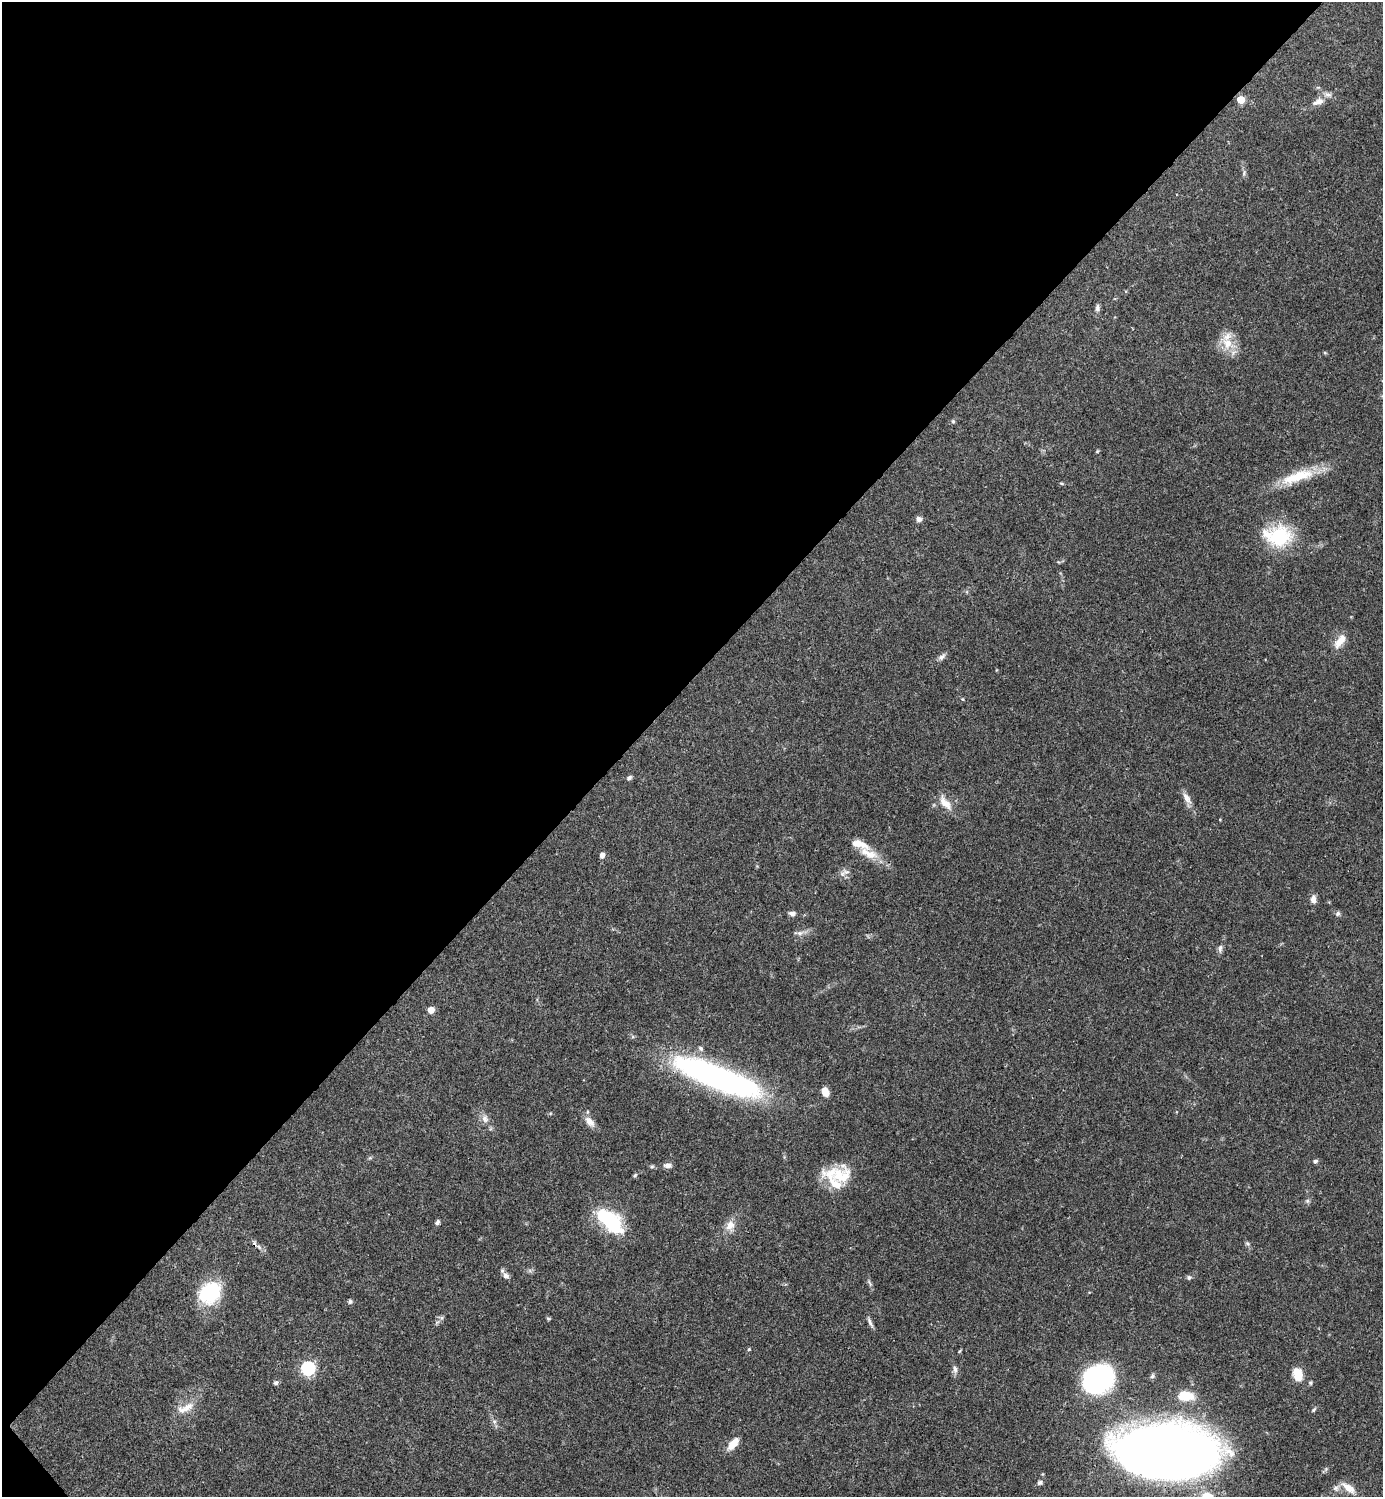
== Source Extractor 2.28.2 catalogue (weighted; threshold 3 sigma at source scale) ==
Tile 5 of 4 x 4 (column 1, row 2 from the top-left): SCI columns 300-1680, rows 2990-4484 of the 5980 x 5981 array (HDU 1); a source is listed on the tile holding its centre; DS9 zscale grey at full resolution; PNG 1385 x 1499 px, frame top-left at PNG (2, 2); no overlay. Shown black and unused: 46% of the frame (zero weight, under 3 of 4 exposures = <1% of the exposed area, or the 3 px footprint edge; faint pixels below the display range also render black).
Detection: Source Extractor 2.28.2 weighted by HDU 2 'WHT'; one run over the whole footprint, this tile lists its part. Background 0.0387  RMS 0.0026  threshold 0.0117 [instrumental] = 3 sigma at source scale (4.5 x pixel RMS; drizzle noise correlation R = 1.50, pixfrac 1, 0.05/0.05 arcsec/px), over >= 5 px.
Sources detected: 78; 1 inside a brighter object's white glare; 1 cosmic-ray / hot-pixel residue — not listed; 7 inside a brighter listed object's ellipse — not listed separately; the other 69 listed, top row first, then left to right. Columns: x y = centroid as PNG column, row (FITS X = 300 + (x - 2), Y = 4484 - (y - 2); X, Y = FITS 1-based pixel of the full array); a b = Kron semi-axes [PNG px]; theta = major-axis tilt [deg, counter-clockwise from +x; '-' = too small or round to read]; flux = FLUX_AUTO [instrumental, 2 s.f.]
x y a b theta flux
1240 100 5 5 - 9.1
1318 102 17 8 20 2.1
1244 173 9 4 78 0.58
1097 308 10 6 89 0.87
1228 343 19 14 -48 5.2
1325 353 6 3 -19 0.28
953 421 5 5 - 0.43
1097 451 6 4 88 0.27
1297 477 48 13 20 9.9
1061 483 6 3 -19 0.26
919 519 7 6 - 1
1279 537 32 28 16 15
1340 641 21 10 53 3.1
942 657 12 7 41 0.96
963 699 5 3 - 0.25
629 778 8 5 35 0.59
1187 798 18 8 -56 1.9
945 803 20 9 -49 3.4
868 853 31 14 -32 5.3
602 855 6 5 - 1.3
846 872 12 8 -19 1.2
1313 900 10 6 89 1.6
792 913 8 6 -6 1.1
1338 913 7 7 - 0.64
799 933 17 6 0 1.3
1220 949 11 5 81 0.92
431 1010 5 4 - 4.1
717 1077 97 23 -21 80
825 1092 11 7 -68 2.3
485 1119 12 9 -78 1.6
590 1122 17 9 -49 2.3
370 1158 6 5 - 0.39
1315 1161 6 5 - 0.54
668 1165 9 6 1 1.3
652 1167 6 5 - 0.44
635 1175 7 5 56 0.42
841 1176 29 26 58 8.7
1307 1201 6 5 - 0.5
437 1222 6 5 - 0.65
611 1223 34 23 -42 15
730 1225 14 12 64 2.6
1247 1244 7 5 -34 0.53
259 1247 9 4 -36 0.79
506 1276 10 8 -55 1.2
1189 1277 7 6 - 0.59
869 1283 12 4 -58 0.65
210 1293 22 19 36 18
350 1301 6 6 - 0.52
442 1318 7 6 - 0.6
548 1319 6 4 4 0.33
870 1322 15 5 -68 0.96
749 1349 4 4 - 0.37
959 1351 5 4 - 0.28
308 1368 6 6 - 53
955 1369 10 7 -77 1
1298 1374 12 9 -74 5.6
1152 1376 7 6 - 0.66
1098 1380 20 16 15 80
276 1383 7 6 - 0.65
1310 1383 5 5 - 0.42
1185 1395 19 11 -8 5.9
187 1407 20 10 35 3.5
1314 1410 8 5 46 0.47
494 1422 8 6 -69 0.82
733 1444 16 8 49 3.4
1163 1451 65 33 -4 600
1040 1483 8 6 24 0.69
1336 1488 10 9 - 1.2
1348 1488 19 8 -36 3
Overlapping masked pixels (flux is a lower limit): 2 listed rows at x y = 717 1077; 1163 1451